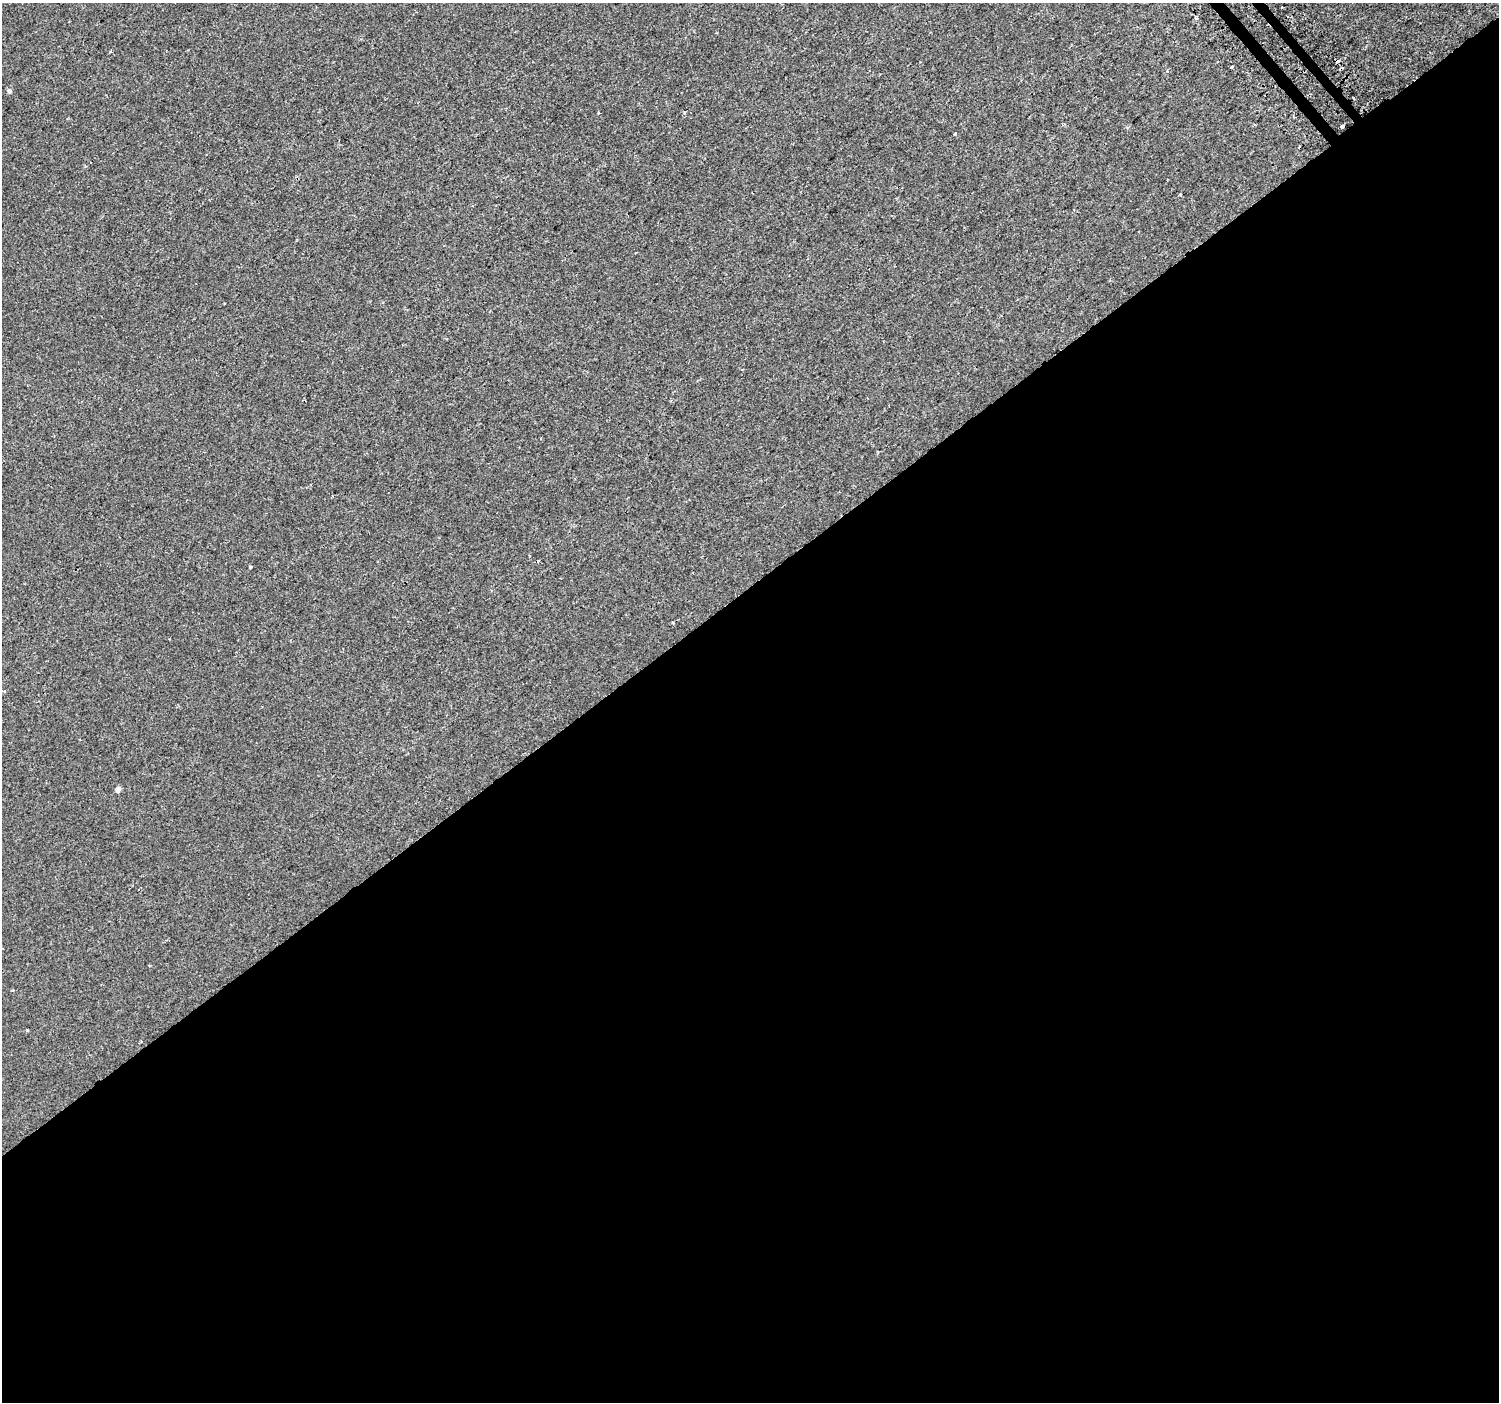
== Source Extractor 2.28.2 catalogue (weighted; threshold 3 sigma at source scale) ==
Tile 15 of 4 x 4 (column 3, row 4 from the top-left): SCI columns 3019-4515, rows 162-1561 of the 6044 x 5984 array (HDU 1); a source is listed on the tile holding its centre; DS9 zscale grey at full resolution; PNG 1501 x 1404 px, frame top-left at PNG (2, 3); no overlay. Shown black and unused: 58% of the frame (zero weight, under 2 of 3 exposures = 2% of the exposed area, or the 3 px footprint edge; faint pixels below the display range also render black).
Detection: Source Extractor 2.28.2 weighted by HDU 2 'WHT'; one run over the whole footprint, this tile lists its part. Background 7.43e-05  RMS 0.0033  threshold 0.0147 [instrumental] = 3 sigma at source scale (4.5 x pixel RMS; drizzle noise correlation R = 1.50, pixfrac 1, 0.0396/0.0396 arcsec/px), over >= 5 px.
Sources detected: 16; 2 cosmic-ray / hot-pixel residue — not listed; the other 14 listed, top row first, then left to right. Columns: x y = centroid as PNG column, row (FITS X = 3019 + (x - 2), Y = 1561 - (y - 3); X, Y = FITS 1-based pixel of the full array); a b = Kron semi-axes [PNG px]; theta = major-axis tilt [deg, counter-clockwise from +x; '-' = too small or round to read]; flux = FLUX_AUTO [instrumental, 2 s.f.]
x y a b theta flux
1196 18 3 3 - 1.7
1231 67 3 3 - 0.32
9 91 6 5 - 0.5
1354 98 3 2 - 0.48
598 113 4 3 - 0.24
1342 126 3 3 - 2.1
955 133 3 3 - 2.5
636 253 3 3 - 0.67
224 304 3 2 - 0.24
250 566 3 3 - 0.76
673 623 3 3 - 0.85
4 691 3 3 - 1
118 789 5 5 - 1.5
27 1030 3 3 - 0.62
Isophote crosses this tile's border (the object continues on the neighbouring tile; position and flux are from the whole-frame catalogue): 1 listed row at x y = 4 691